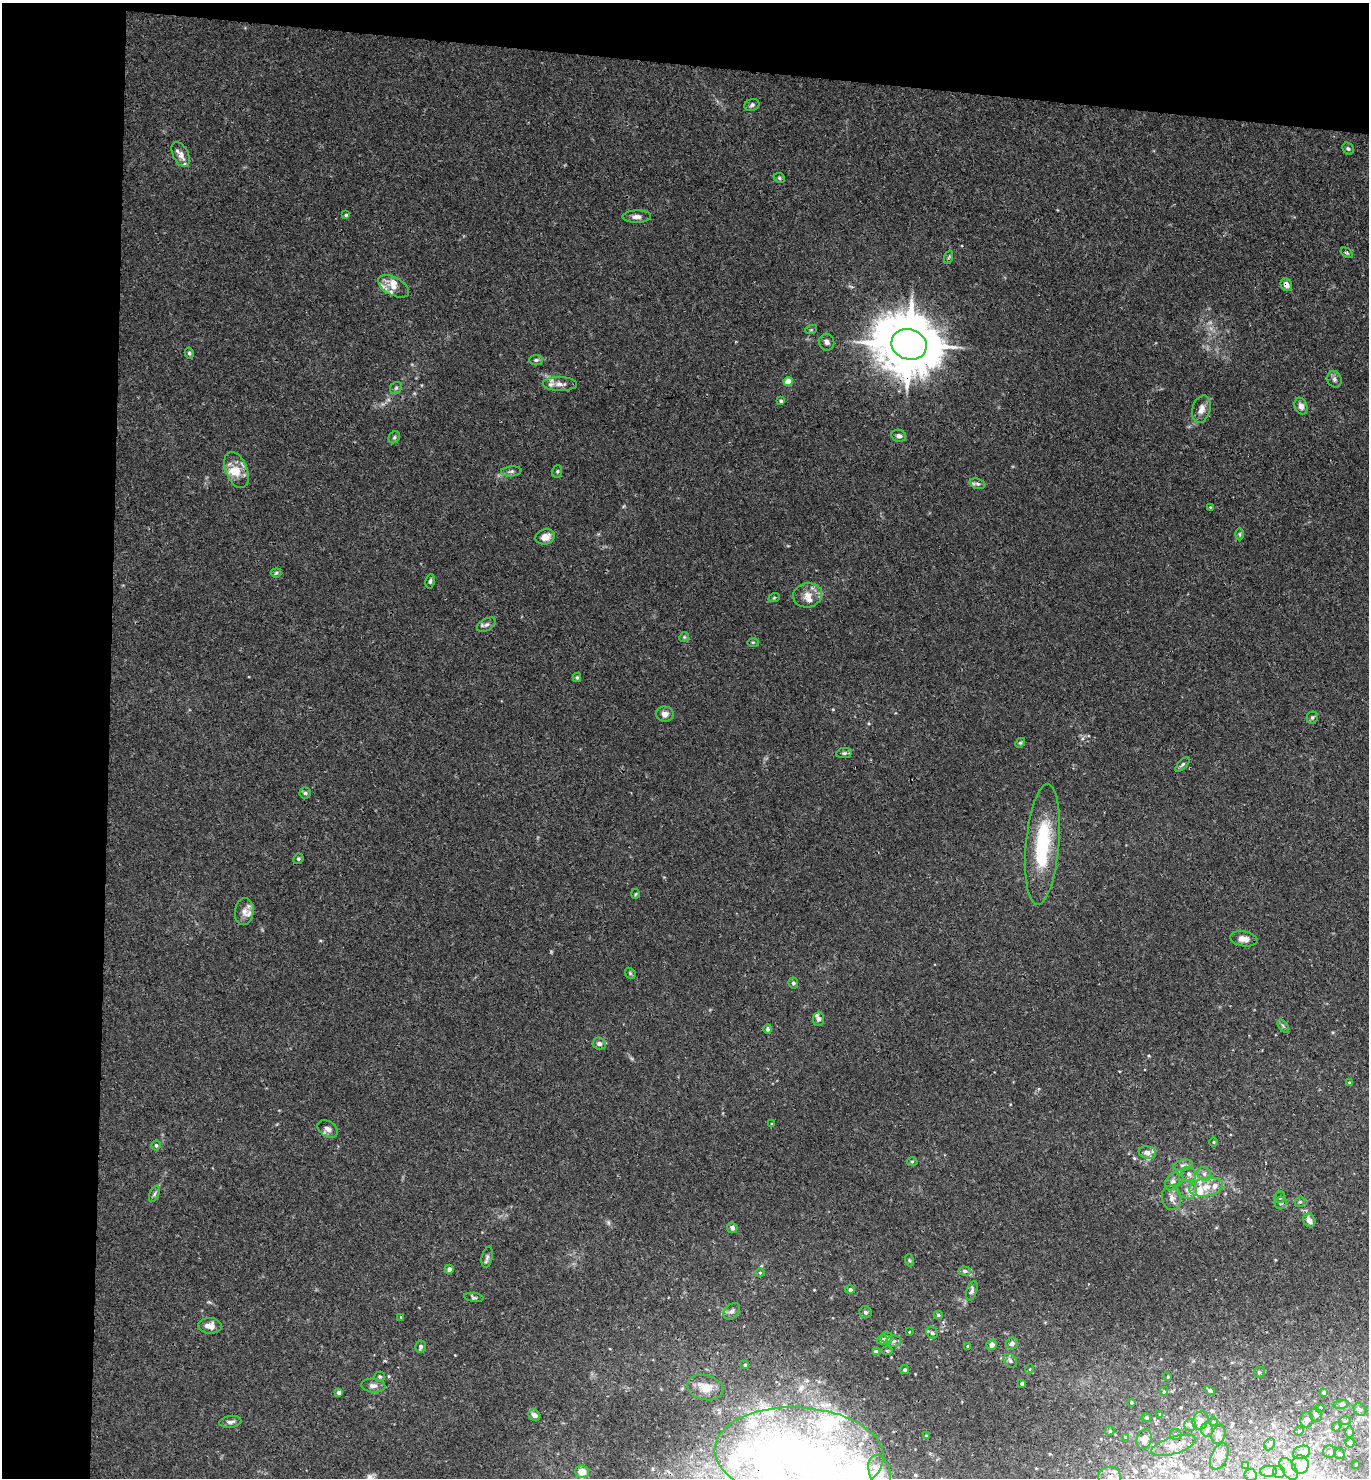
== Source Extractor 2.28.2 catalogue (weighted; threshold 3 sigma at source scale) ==
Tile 1 of 3 x 3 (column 1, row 1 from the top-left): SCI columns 161-1527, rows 2962-4437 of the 4519 x 4444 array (HDU 1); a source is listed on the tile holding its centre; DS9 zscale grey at full resolution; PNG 1371 x 1480 px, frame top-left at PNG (2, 3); each listed source drawn as its Kron ellipse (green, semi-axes under 4 px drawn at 4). Shown black and unused: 12% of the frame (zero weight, under 3 of 4 exposures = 6% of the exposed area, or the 3 px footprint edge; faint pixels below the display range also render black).
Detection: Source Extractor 2.28.2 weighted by HDU 2 'WHT'; one run over the whole footprint, this tile lists its part. Background 0.0205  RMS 0.0026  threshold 0.0117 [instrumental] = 3 sigma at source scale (4.5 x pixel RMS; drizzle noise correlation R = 1.50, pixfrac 1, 0.05/0.05 arcsec/px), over >= 5 px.
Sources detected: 186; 4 inside a brighter object's white glare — neither listed nor drawn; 26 inside a brighter listed object's ellipse — not listed separately; the other 156 listed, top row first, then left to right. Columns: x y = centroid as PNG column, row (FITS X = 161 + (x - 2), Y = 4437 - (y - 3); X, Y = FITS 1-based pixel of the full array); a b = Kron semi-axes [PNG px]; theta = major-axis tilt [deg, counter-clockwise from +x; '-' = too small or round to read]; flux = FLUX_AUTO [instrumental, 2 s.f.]
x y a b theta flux
752 105 7 6 - 0.56
1348 149 6 5 - 0.52
181 154 13 7 -64 1.7
779 178 6 4 -24 0.39
346 215 4 3 - 0.36
637 217 14 6 1 1.3
1347 253 7 3 -35 0.32
949 257 7 4 71 0.35
1286 285 6 5 - 1.6
393 286 17 9 -28 2.4
811 330 6 4 19 0.31
827 342 8 7 - 0.87
909 344 18 15 -18 1800
189 353 5 4 - 0.49
536 360 7 5 1 0.47
1334 379 8 7 - 0.77
788 382 4 4 - 5
560 384 17 7 -1 1.6
396 388 7 5 44 0.51
781 401 4 3 - 0.52
1301 406 8 6 -68 1.1
1201 409 14 9 74 1.8
899 436 7 6 - 0.98
394 437 6 5 - 0.48
237 470 19 10 -67 3.7
511 471 10 5 5 0.65
557 471 6 5 - 0.38
978 484 8 5 -18 0.59
1210 507 4 3 - 0.19
1240 534 6 4 -90 0.4
545 537 10 7 14 2.2
276 573 5 4 - 0.39
430 581 7 4 82 0.56
808 595 14 12 13 2.6
774 598 6 3 19 0.29
486 625 10 6 28 0.8
684 637 5 4 - 0.34
753 642 5 3 - 0.26
577 678 4 4 - 0.34
665 714 9 7 -4 1.4
1312 717 6 5 - 0.51
1020 743 5 4 - 0.33
844 753 8 5 10 0.57
1183 764 9 4 45 0.47
305 793 5 5 - 0.43
1043 844 61 16 85 20
298 859 5 5 - 0.46
636 894 5 3 - 0.23
244 912 13 9 83 1.8
1244 939 14 7 -9 2
630 973 6 4 -47 0.39
793 983 5 4 - 0.51
818 1019 7 5 86 0.69
1283 1026 7 4 -53 0.46
768 1029 5 4 - 0.56
599 1044 7 6 - 0.98
1349 1083 4 3 - 0.29
772 1124 4 3 - 0.25
328 1129 11 7 -32 1.2
1214 1142 5 3 - 0.24
156 1145 5 5 - 0.54
1147 1153 9 6 -13 1.4
912 1161 5 3 - 0.32
1183 1165 10 5 13 0.84
1189 1174 7 6 - 1.1
1204 1174 7 6 - 0.85
1172 1181 10 6 57 1
1206 1187 17 9 11 3.3
1187 1190 10 9 - 1.6
154 1194 9 4 67 0.56
1280 1197 6 5 - 0.49
1172 1198 12 9 -80 1.7
1300 1202 5 5 - 0.37
1281 1203 6 5 - 0.85
1309 1220 7 5 -59 1.3
732 1228 5 5 - 0.94
487 1257 11 5 78 0.69
909 1260 6 4 -71 0.34
449 1269 4 4 - 0.93
965 1271 6 4 -1 0.66
760 1273 4 4 - 0.32
850 1290 4 4 - 0.62
972 1291 10 5 74 0.68
474 1297 10 4 -8 0.46
732 1311 9 6 44 0.85
865 1312 6 6 - 0.68
938 1315 4 4 - 0.41
401 1317 3 3 - 0.2
210 1326 11 8 -5 2.1
909 1332 3 2 - 0.17
932 1333 6 5 - 0.54
887 1338 6 5 - 0.7
882 1340 5 4 - 1.2
894 1341 7 5 3 0.71
1012 1344 6 5 - 0.83
992 1345 5 5 - 1.3
968 1346 3 3 - 0.37
421 1347 6 5 - 0.75
887 1351 6 4 -1 0.31
876 1352 4 4 - 1.3
1010 1361 8 6 -46 0.65
745 1365 4 4 - 0.3
1030 1369 5 3 - 0.2
905 1370 4 4 - 0.51
1259 1372 6 5 - 0.45
380 1377 5 5 - 0.43
1168 1377 3 2 - 0.22
1022 1383 3 3 - 0.62
373 1386 12 7 -6 1.3
705 1388 18 12 -14 3.5
1210 1391 5 3 - 0.52
1164 1392 4 4 - 0.3
1324 1392 4 4 - 0.65
339 1393 4 4 - 1.4
1131 1402 3 3 - 0.29
1341 1404 8 4 8 0.41
1320 1408 4 4 - 0.96
1360 1409 7 5 -38 0.68
1160 1414 3 2 - 0.18
534 1415 6 5 - 1.2
1316 1415 7 6 - 0.94
1146 1418 5 3 - 0.28
1201 1420 9 7 61 1.7
1307 1420 7 6 - 1.3
1213 1421 4 3 - 0.22
1345 1421 6 4 -1 0.32
230 1422 11 6 8 0.97
1190 1425 6 5 - 0.75
1336 1427 4 4 - 0.28
1207 1429 7 6 - 0.6
1110 1431 4 4 - 0.41
1299 1431 5 4 - 0.31
1350 1432 6 4 -90 0.35
1176 1434 6 5 - 0.55
1219 1434 10 6 73 0.95
926 1436 3 3 - 0.33
1125 1437 4 3 - 0.31
1144 1439 10 7 70 1.9
1350 1443 4 4 - 0.7
1269 1444 6 5 - 0.67
1173 1445 23 8 18 2.9
1302 1452 9 6 21 1.5
1329 1452 6 6 - 0.62
799 1453 84 46 -3 81
1339 1454 5 5 - 0.47
1219 1456 14 8 66 1.3
1356 1464 3 2 - 0.17
1300 1465 9 8 - 1.7
1246 1466 4 4 - 0.81
1289 1469 12 7 -56 1.4
1269 1471 8 5 2 0.89
582 1472 7 6 - 2.7
880 1472 17 10 -72 3.3
1279 1472 6 6 - 0.68
1251 1475 6 6 - 0.95
1110 1477 11 10 - 2.3
Overlapping masked pixels (flux is a lower limit): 4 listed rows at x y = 1286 285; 909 344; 1043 844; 799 1453
Isophote crosses this tile's border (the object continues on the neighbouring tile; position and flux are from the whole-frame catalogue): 2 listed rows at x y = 799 1453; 1110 1477